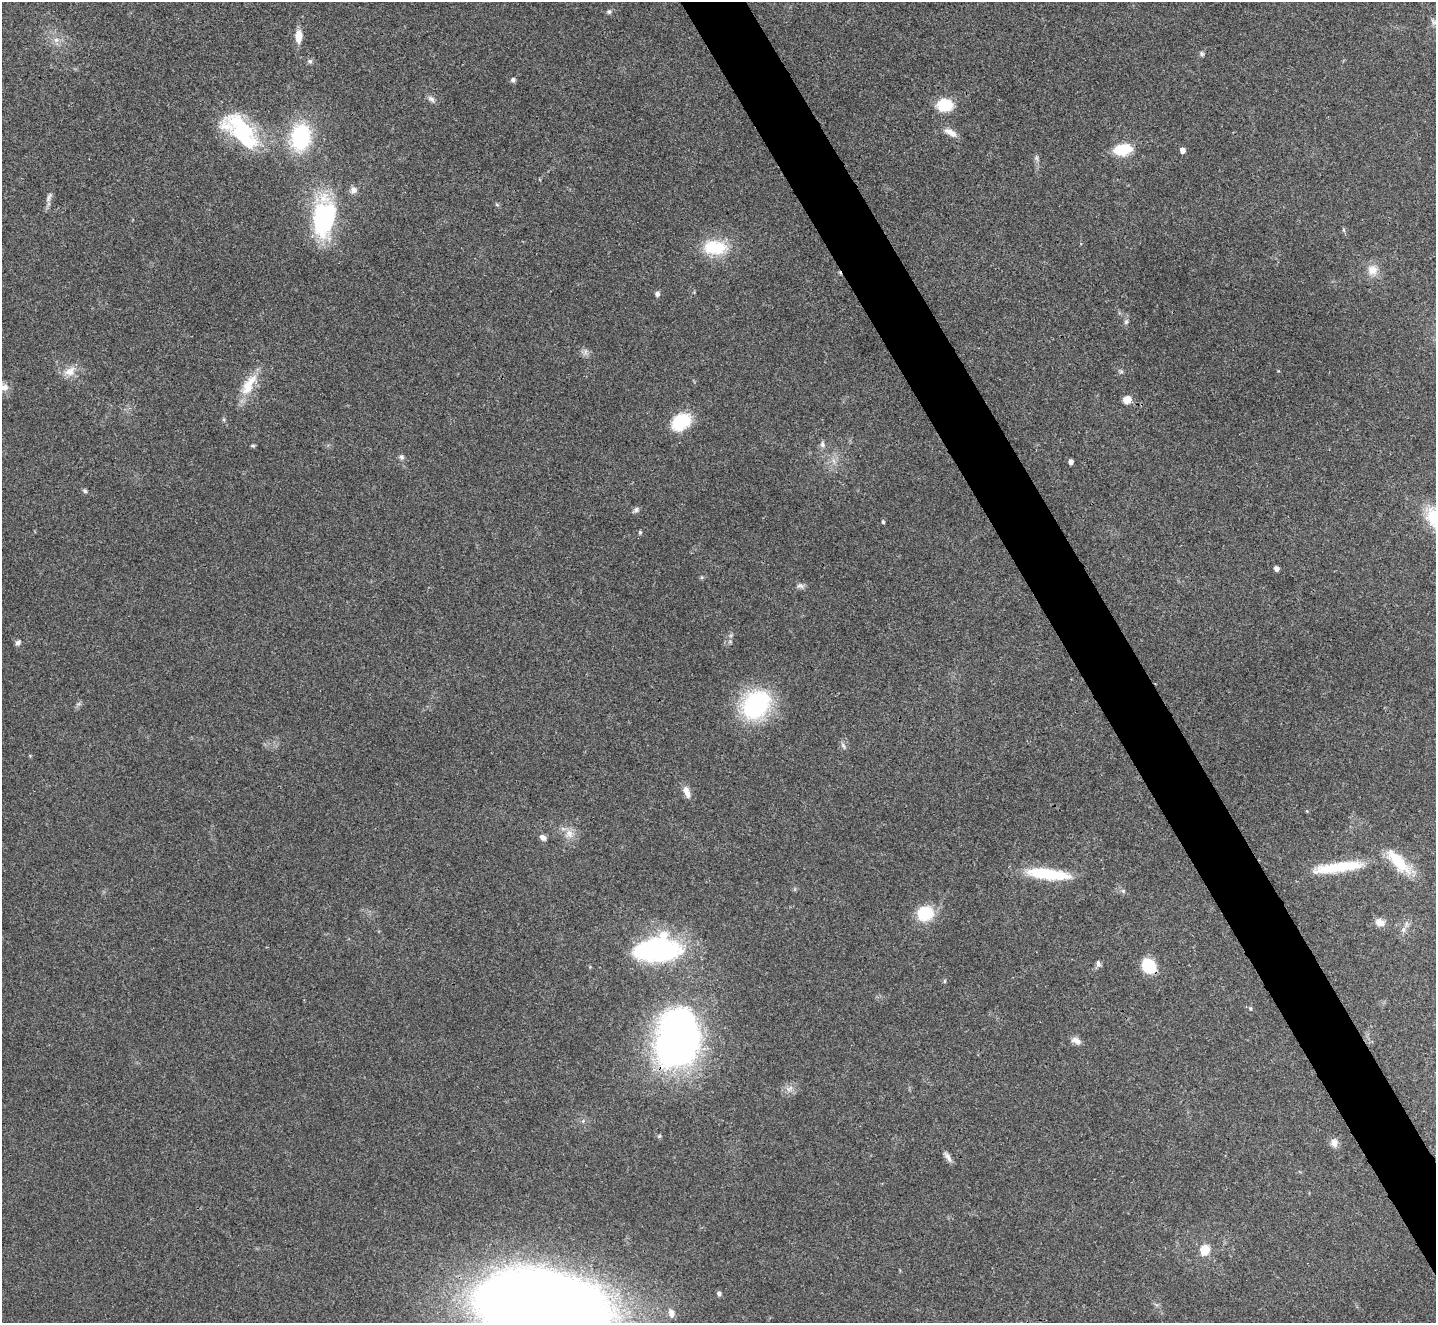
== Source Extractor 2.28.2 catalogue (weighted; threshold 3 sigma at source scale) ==
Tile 6 of 4 x 4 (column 2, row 2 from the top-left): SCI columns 1437-2870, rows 2798-4118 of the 5739 x 5730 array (HDU 1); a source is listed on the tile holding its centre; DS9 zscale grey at full resolution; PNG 1438 x 1325 px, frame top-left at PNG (2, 2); no overlay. Shown black and unused: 4% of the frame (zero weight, under 3 of 4 exposures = <1% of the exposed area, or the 3 px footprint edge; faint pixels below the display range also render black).
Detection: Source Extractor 2.28.2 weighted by HDU 2 'WHT'; one run over the whole footprint, this tile lists its part. Background 0.0993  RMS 0.0063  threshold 0.0284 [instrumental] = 3 sigma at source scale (4.5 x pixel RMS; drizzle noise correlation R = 1.50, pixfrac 1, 0.05/0.05 arcsec/px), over >= 5 px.
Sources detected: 71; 2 too faint to see at this stretch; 1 inside a brighter object's white glare — not listed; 2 inside a brighter listed object's ellipse — not listed separately; the other 66 listed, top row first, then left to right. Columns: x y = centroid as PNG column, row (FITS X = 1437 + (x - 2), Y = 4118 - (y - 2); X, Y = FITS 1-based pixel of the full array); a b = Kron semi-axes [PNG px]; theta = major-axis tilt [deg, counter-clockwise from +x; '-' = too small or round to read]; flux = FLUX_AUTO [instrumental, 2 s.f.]
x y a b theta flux
609 11 7 6 - 1.4
1434 22 12 7 -23 2.5
298 36 15 8 -89 7.5
56 40 7 6 - 2.5
1202 54 6 6 - 1.2
310 61 7 6 - 1.6
513 80 6 5 - 1.8
431 99 11 7 -39 2.4
945 105 14 12 -1 24
242 131 54 23 -51 53
950 132 18 7 -27 5.3
301 137 23 16 80 61
1123 149 16 10 9 23
1182 150 5 4 - 4
353 190 9 8 - 3.5
49 197 15 6 65 2.8
497 205 6 4 -3 0.85
324 217 44 24 83 79
1344 230 6 4 -89 0.92
715 247 34 20 -3 25
1372 270 15 14 - 7.3
657 294 6 5 - 2
1126 322 6 6 - 1.3
69 371 16 12 25 7.4
249 385 35 14 59 16
3 387 15 10 -25 4.6
1127 399 7 6 - 8.6
681 422 25 18 36 22
822 444 9 7 -80 2.2
253 446 6 4 -5 0.86
401 457 8 6 -84 1.7
834 461 7 4 -71 1.8
1071 462 4 4 - 3.1
85 491 6 5 - 1.2
636 510 9 6 31 1.7
883 522 5 4 - 0.99
640 532 5 4 - 1.2
1277 569 4 4 - 2.8
800 586 11 6 -5 2.2
731 635 6 4 19 0.99
18 642 7 6 - 1.7
756 705 27 21 50 87
843 746 10 5 -59 1.8
30 756 4 4 - 0.59
686 791 16 7 -70 5.5
569 834 13 11 -79 6.2
543 837 8 6 -37 2.7
1338 867 71 13 8 32
1048 874 52 12 -7 31
1123 891 6 6 - 1.3
925 913 19 17 19 21
1380 922 12 9 -19 4.6
1403 930 8 5 61 2.2
658 950 50 27 3 99
1098 963 8 5 -74 1.9
1149 966 11 9 -52 37
945 981 6 4 89 0.76
1250 1008 5 5 - 0.98
1076 1040 13 8 -25 3.7
680 1047 57 35 78 330
1334 1143 10 9 - 4.3
948 1157 16 6 -60 3
1205 1250 11 10 - 11
719 1294 5 5 - 1.9
542 1308 83 46 -10 2000
671 1313 12 7 -76 4.2
Overlapping masked pixels (flux is a lower limit): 2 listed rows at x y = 1149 966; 680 1047
Isophote crosses this tile's border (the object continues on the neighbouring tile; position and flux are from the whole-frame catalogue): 3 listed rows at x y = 1434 22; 3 387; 542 1308